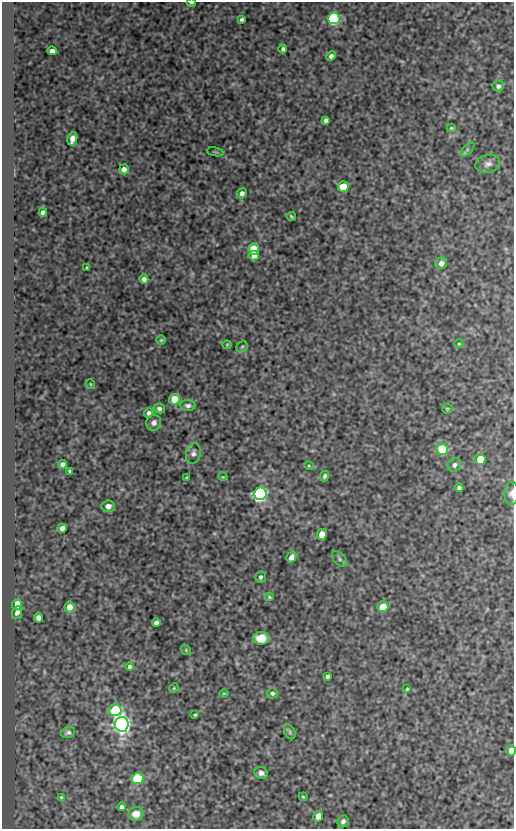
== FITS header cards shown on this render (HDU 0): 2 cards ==
NAXIS1  =                  512
NAXIS2  =                  827

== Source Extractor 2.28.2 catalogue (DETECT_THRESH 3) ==
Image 512 x 827 px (HDU 0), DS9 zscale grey, 1 PNG px = 1 image px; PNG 516 x 831 px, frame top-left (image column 1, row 827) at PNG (2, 2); each listed source drawn as its Kron ellipse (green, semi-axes under 4 px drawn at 4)
Background 2670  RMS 2.1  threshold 6.37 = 3 sigma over >= 5 px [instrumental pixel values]
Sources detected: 82; all 82 listed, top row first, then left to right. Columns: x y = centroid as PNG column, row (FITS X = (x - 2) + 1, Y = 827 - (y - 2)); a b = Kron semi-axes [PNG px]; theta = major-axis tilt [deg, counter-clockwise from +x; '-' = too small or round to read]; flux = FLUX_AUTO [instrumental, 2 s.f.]
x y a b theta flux
191 3 4 2 - 200
334 18 6 5 - 28000
242 19 4 3 - 300
283 49 4 3 - 310
52 51 4 4 - 690
331 56 5 4 - 540
498 86 5 5 - 420
326 120 4 4 - 380
451 128 4 4 - 180
72 139 7 4 76 1200
467 150 9 4 45 250
215 152 8 2 -11 140
488 164 12 9 15 690
124 169 5 5 - 710
343 187 5 5 - 5200
242 193 5 4 - 530
43 212 4 4 - 510
291 217 5 3 - 190
254 249 5 5 - 4700
254 256 5 4 - 1000
441 263 6 5 - 770
87 268 3 3 - 170
144 279 4 4 - 670
161 340 4 4 - 180
459 344 5 3 - 140
227 345 4 4 - 150
242 347 6 5 - 220
90 384 5 3 - 120
174 399 5 5 - 4000
188 406 8 5 -2 410
159 408 6 5 - 410
447 409 5 5 - 190
149 413 5 4 - 390
154 423 8 7 - 630
442 449 6 5 - 6800
193 453 10 7 77 580
480 459 5 5 - 5200
62 464 4 4 - 510
454 465 7 6 - 500
309 466 5 3 - 150
70 471 4 3 - 190
325 476 5 4 - 310
223 477 5 3 - 110
186 478 4 3 - 130
459 488 4 4 - 380
261 494 6 6 - 50000
512 494 11 7 88 670
108 506 6 6 - 900
62 528 5 4 - 930
322 535 5 5 - 2200
291 557 6 4 59 990
339 559 9 5 -47 320
261 577 6 5 - 330
269 597 4 4 - 170
17 605 5 5 - 6200
69 607 5 5 - 1400
383 607 5 5 - 3100
17 612 7 5 67 500
38 618 5 4 - 630
156 623 4 4 - 550
261 638 8 6 2 2700
186 650 6 4 -49 180
129 667 4 4 - 280
327 676 4 3 - 310
174 688 5 4 - 160
407 689 3 2 - 140
224 693 5 3 - 130
272 693 5 5 - 350
115 710 6 6 - 15000
195 715 3 2 - 160
122 724 7 7 - 82000
68 732 7 5 23 380
290 732 8 5 -62 260
511 751 5 4 - 1900
261 773 7 6 - 620
138 779 5 5 - 16000
61 797 4 3 - 210
303 797 4 3 - 180
122 807 4 4 - 490
136 814 7 6 - 1300
318 816 5 5 - 1700
343 821 6 5 - 540
At the frame edge (FLAGS 8, measured only in part): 3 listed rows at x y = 191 3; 512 494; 511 751